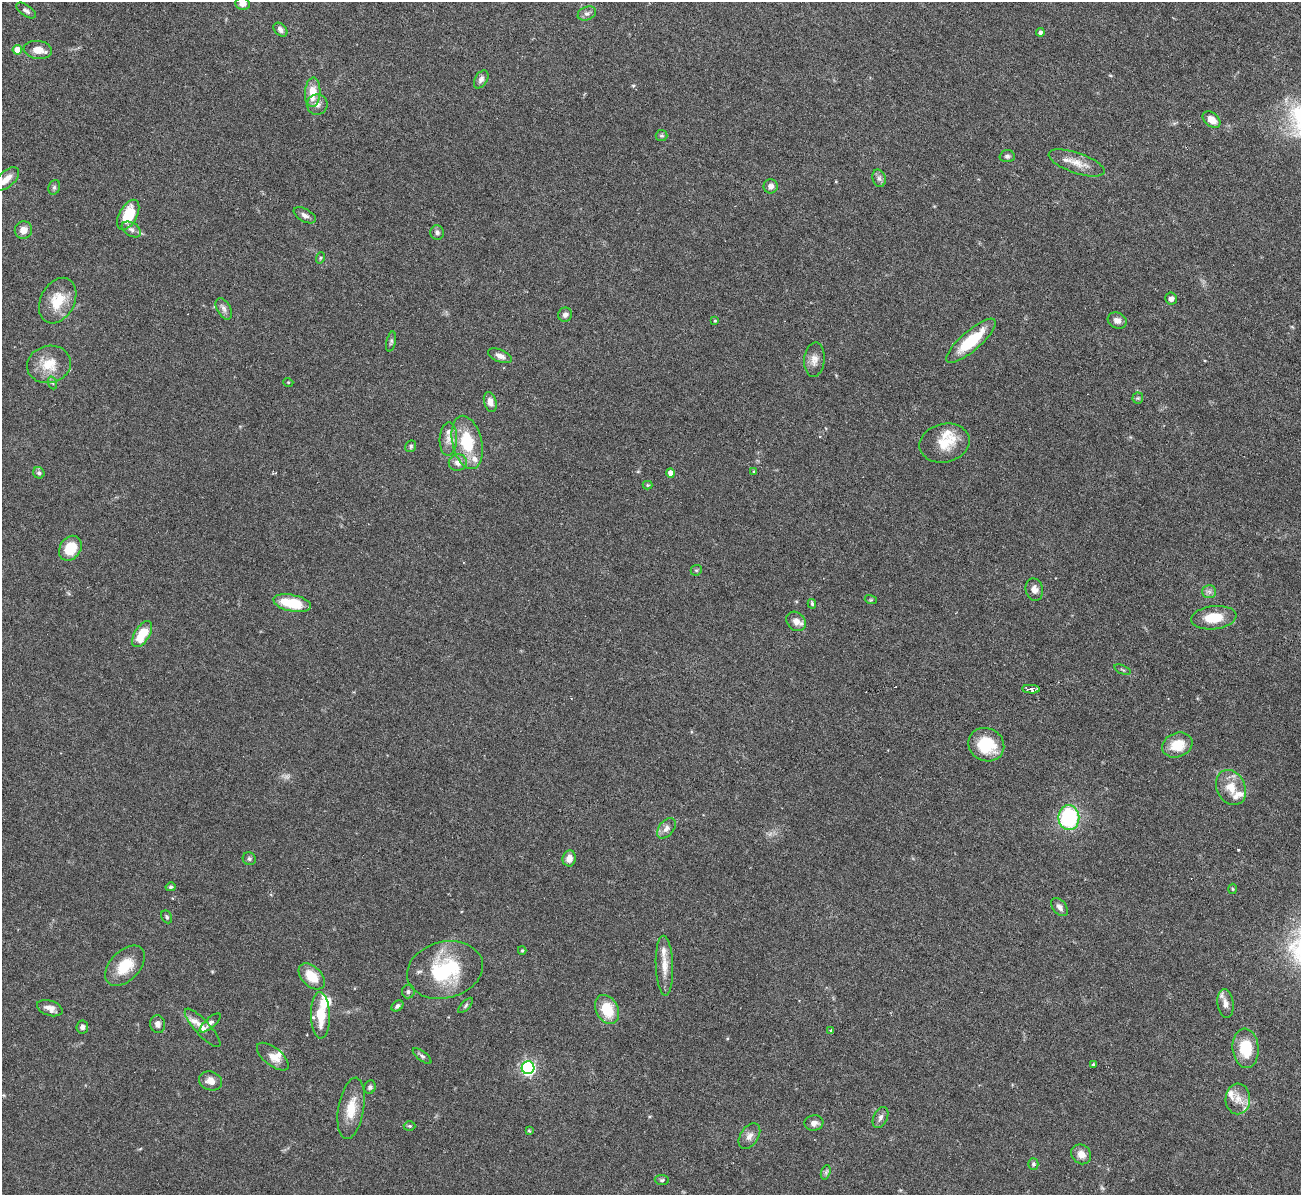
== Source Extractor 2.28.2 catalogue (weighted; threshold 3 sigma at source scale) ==
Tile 10 of 4 x 4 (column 2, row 3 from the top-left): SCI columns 1300-2598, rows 1338-2530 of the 5198 x 5182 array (HDU 1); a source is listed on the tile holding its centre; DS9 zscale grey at full resolution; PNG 1303 x 1197 px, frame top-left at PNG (2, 2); each listed source drawn as its Kron ellipse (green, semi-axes under 4 px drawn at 4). Shown black and unused: <1% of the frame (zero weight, under 3 of 6 exposures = <1% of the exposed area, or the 3 px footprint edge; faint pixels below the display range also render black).
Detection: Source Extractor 2.28.2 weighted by HDU 2 'WHT'; one run over the whole footprint, this tile lists its part. Background 0.09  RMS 0.0033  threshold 0.0134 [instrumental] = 3 sigma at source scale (4.09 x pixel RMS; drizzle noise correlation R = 1.36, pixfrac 0.8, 0.05/0.05 arcsec/px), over >= 5 px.
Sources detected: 122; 5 cosmic-ray / hot-pixel residue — neither listed nor drawn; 11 inside a brighter listed object's ellipse — not listed separately; the other 106 listed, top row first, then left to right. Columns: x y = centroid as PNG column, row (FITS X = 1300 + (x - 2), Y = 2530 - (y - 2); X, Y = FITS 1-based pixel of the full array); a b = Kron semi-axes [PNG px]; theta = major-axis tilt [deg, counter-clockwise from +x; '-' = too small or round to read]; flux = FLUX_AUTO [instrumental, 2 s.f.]
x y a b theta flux
243 4 7 6 - 2.2
26 11 11 5 -34 1
587 13 9 6 23 1.1
280 30 8 5 -45 1.2
1040 32 4 4 - 0.93
17 50 5 5 - 4.7
38 50 14 9 -6 3.6
481 79 10 6 59 1.2
313 92 15 7 86 5.5
317 104 10 10 - 1.8
1212 120 10 6 -39 3.5
662 135 6 5 - 0.53
1007 156 7 6 - 0.75
1077 163 29 10 -19 4.5
879 178 9 6 -74 1
7 179 15 8 42 2.9
771 186 7 7 - 1.4
54 187 7 5 70 0.66
128 215 16 9 61 10
305 215 12 6 -29 1.2
131 229 10 6 -32 1.2
23 230 9 8 - 2.4
437 232 7 7 - 1
320 258 6 3 71 0.38
1171 299 6 6 - 1.4
58 301 24 17 62 8.3
224 309 11 6 -61 1.3
565 315 7 6 - 1.1
1117 320 10 7 -25 1.8
715 321 3 3 - 0.29
971 341 31 10 41 13
391 342 10 4 78 0.62
500 356 12 6 -22 1.6
814 360 17 10 84 2.6
49 364 22 18 13 7.3
288 382 5 3 - 0.26
53 383 6 4 -70 0.54
1138 398 5 5 - 0.48
490 402 10 6 -75 2
448 439 17 9 88 2.5
467 442 27 14 -77 14
944 443 25 19 12 7.2
411 446 6 5 - 0.59
458 463 9 8 - 2.1
754 471 3 3 - 0.35
39 473 6 5 - 0.69
670 473 5 4 - 2.2
647 485 5 4 - 0.4
70 548 13 10 56 7.6
696 570 6 5 - 0.4
1034 590 11 8 -77 1.9
1209 592 7 6 - 1
871 600 6 4 -17 0.37
292 603 19 8 -12 10
812 604 5 3 - 0.47
1214 618 23 11 7 7.4
796 621 11 8 -43 2.4
142 634 14 7 58 7.7
1122 670 9 2 -21 0.4
1031 689 9 4 -3 2.4
986 745 18 16 -29 12
1177 745 15 12 21 6.9
1231 788 18 14 -65 5.3
1069 818 12 10 -89 27
666 828 12 7 51 1.7
569 858 8 6 82 2.4
249 859 7 6 - 0.65
171 887 5 4 - 0.54
1232 889 5 3 - 0.3
1060 907 10 6 -49 1.4
167 917 7 5 -61 0.57
522 950 4 4 - 0.4
125 966 24 15 46 8.1
664 966 30 8 -88 4.4
445 970 38 28 14 24
312 976 16 9 -46 6.2
408 992 7 6 - 0.7
1225 1003 14 8 -82 2.1
466 1005 10 4 47 0.63
397 1006 6 4 37 0.82
50 1008 13 7 -18 2
607 1009 15 11 -62 8.7
320 1015 23 9 -89 8.6
210 1023 13 5 41 0.99
158 1024 9 7 -82 1.4
82 1027 6 6 - 0.98
203 1028 25 7 -48 3
831 1030 4 3 - 0.43
1246 1048 20 13 -85 9
422 1056 11 4 -38 0.78
273 1057 19 9 -39 2.8
1093 1064 4 4 - 0.43
528 1068 6 6 - 65
210 1081 12 9 -21 2.4
370 1087 7 5 67 0.75
1238 1099 15 12 89 3.7
351 1108 31 12 80 6.9
880 1117 11 7 64 1.3
814 1123 9 7 9 1.6
410 1126 6 5 - 0.49
529 1131 4 3 - 0.38
749 1136 14 9 57 1.9
1081 1154 10 9 - 2.6
1033 1164 6 5 - 0.56
826 1172 7 4 72 0.73
662 1180 7 5 -7 0.57
Isophote crosses this tile's border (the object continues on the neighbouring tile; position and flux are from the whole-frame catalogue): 2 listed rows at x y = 243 4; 7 179